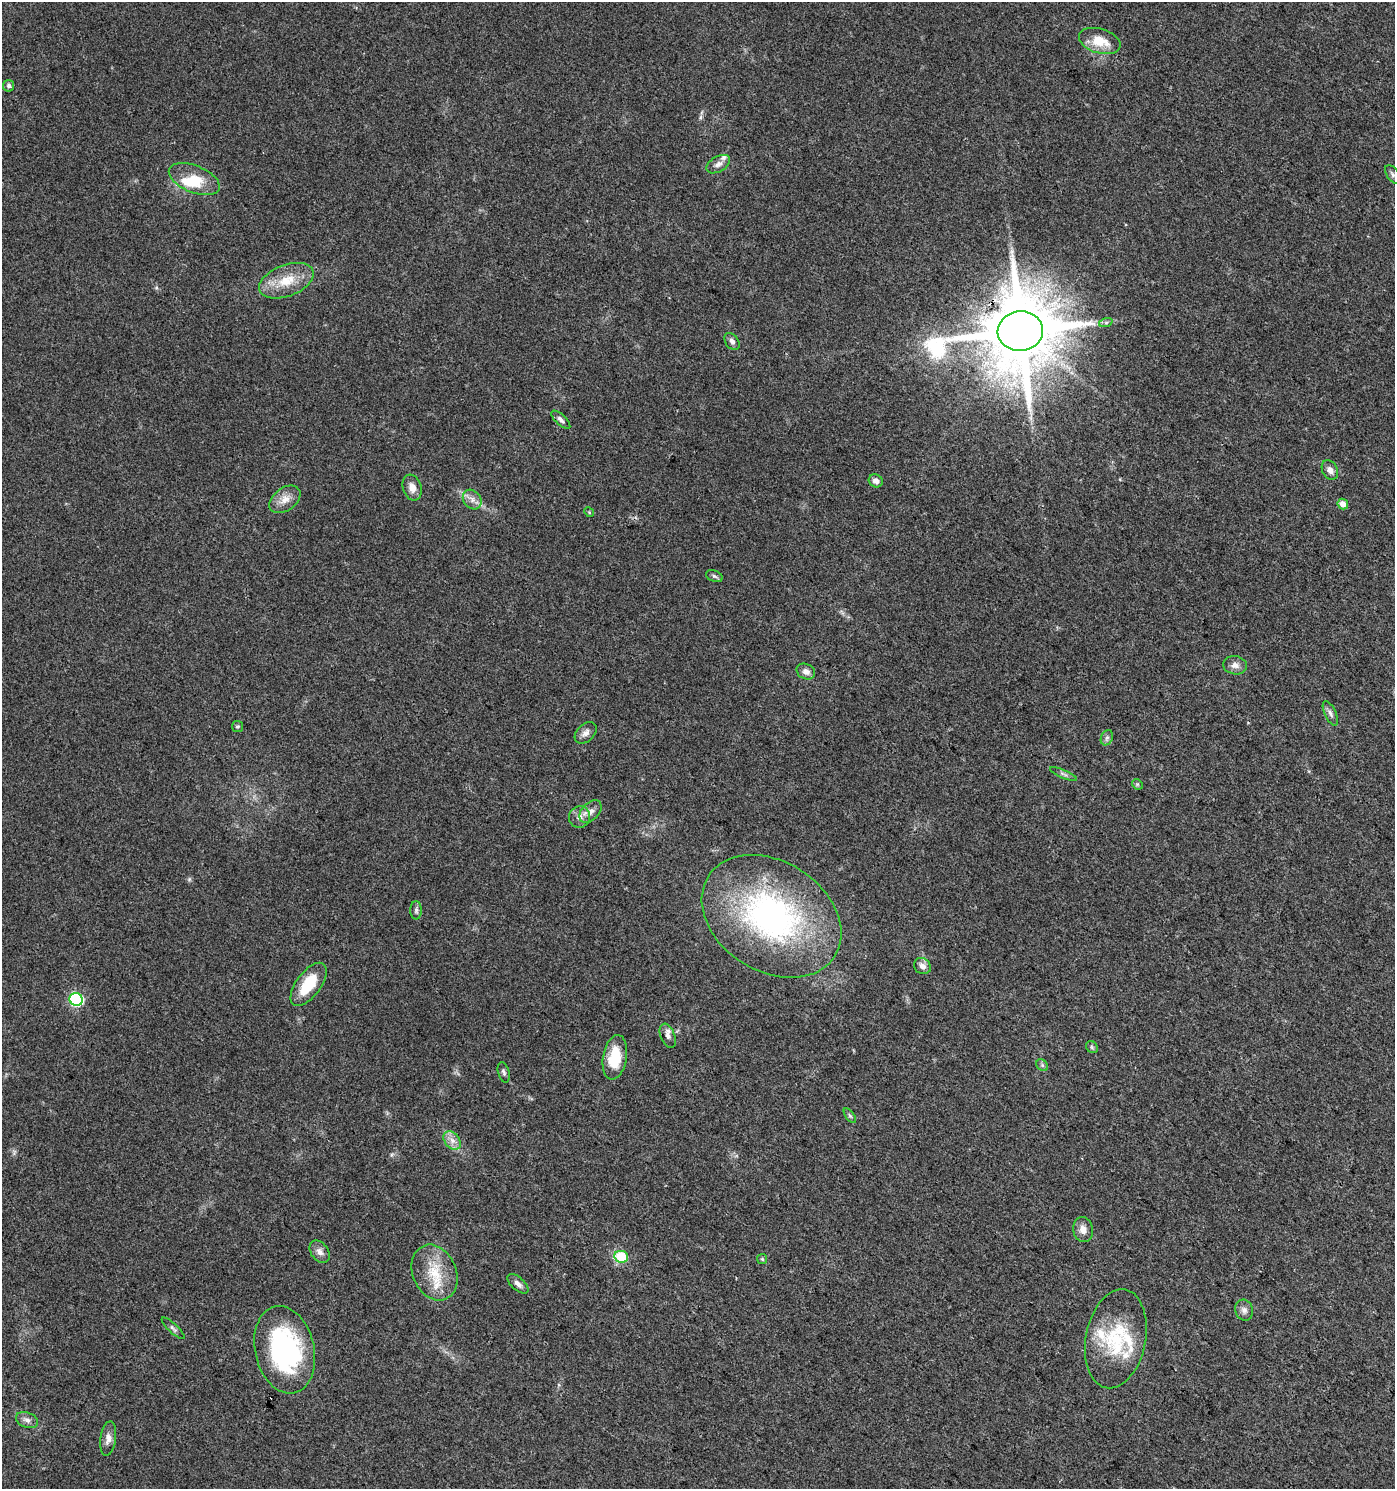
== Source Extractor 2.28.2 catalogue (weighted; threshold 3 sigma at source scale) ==
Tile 6 of 4 x 4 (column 2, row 2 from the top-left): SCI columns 1571-2963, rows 2980-4466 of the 5997 x 5955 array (HDU 1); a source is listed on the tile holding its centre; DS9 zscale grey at full resolution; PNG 1397 x 1491 px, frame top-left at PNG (2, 2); each listed source drawn as its Kron ellipse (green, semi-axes under 4 px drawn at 4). Shown black and unused: <1% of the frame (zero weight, under 3 of 4 exposures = <1% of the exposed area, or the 3 px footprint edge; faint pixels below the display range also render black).
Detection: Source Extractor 2.28.2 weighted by HDU 2 'WHT'; one run over the whole footprint, this tile lists its part. Background 0.0437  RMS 0.0042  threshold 0.0188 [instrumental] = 3 sigma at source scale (4.5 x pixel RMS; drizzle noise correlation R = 1.50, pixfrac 1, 0.0396/0.0396 arcsec/px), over >= 5 px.
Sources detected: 58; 1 inside a brighter object's white glare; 1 cosmic-ray / hot-pixel residue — neither listed nor drawn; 4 inside a brighter listed object's ellipse — not listed separately; the other 52 listed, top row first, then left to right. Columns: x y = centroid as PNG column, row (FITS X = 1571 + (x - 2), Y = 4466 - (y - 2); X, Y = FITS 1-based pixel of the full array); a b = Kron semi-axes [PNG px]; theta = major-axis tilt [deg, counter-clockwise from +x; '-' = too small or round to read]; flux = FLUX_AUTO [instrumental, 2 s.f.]
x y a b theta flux
1100 41 21 12 -17 9
9 86 6 5 - 1.2
718 164 13 7 30 2.3
1393 174 10 6 -57 1.3
194 179 27 13 -22 9.8
286 281 28 15 21 11
1106 322 7 4 19 0.8
1020 331 23 20 5 5400
732 341 9 6 -54 1.6
561 420 12 5 -43 1.6
1330 470 10 7 -61 2.4
876 481 7 6 - 2
412 487 13 9 -72 3.4
285 499 17 11 36 4.5
472 499 10 8 -52 2.5
1343 504 5 5 - 3.4
589 512 5 4 - 0.46
714 576 9 5 -21 0.9
1235 665 12 9 -8 2.5
806 671 10 7 -28 2.2
1330 713 13 5 -64 1.7
237 726 5 5 - 0.72
586 733 13 8 43 2.3
1107 738 8 6 68 1.2
1063 774 14 3 -22 1.1
1137 784 6 4 -45 0.58
590 812 13 8 47 2.8
579 817 11 10 - 2.9
416 910 9 6 -90 1.1
771 916 75 55 -32 120
922 966 9 7 -35 2.4
309 984 25 12 53 14
76 999 6 6 - 57
668 1036 13 7 -69 2.1
1092 1047 6 5 - 0.74
615 1057 22 12 80 12
1042 1065 7 5 -46 0.83
504 1072 10 5 -74 1.1
850 1116 8 4 -54 0.88
452 1141 10 7 -49 2.8
1083 1229 12 10 -78 3.3
320 1252 12 8 -53 2.4
621 1257 7 6 - 18
762 1259 5 5 - 0.63
435 1273 29 21 -67 15
518 1284 13 6 -41 2.1
1244 1310 10 9 - 1.9
173 1328 15 4 -43 1.3
1116 1339 50 30 79 28
285 1350 44 29 -77 68
27 1420 11 7 -22 2.1
108 1439 17 8 82 2.8
Overlapping masked pixels (flux is a lower limit): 1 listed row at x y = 1020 331